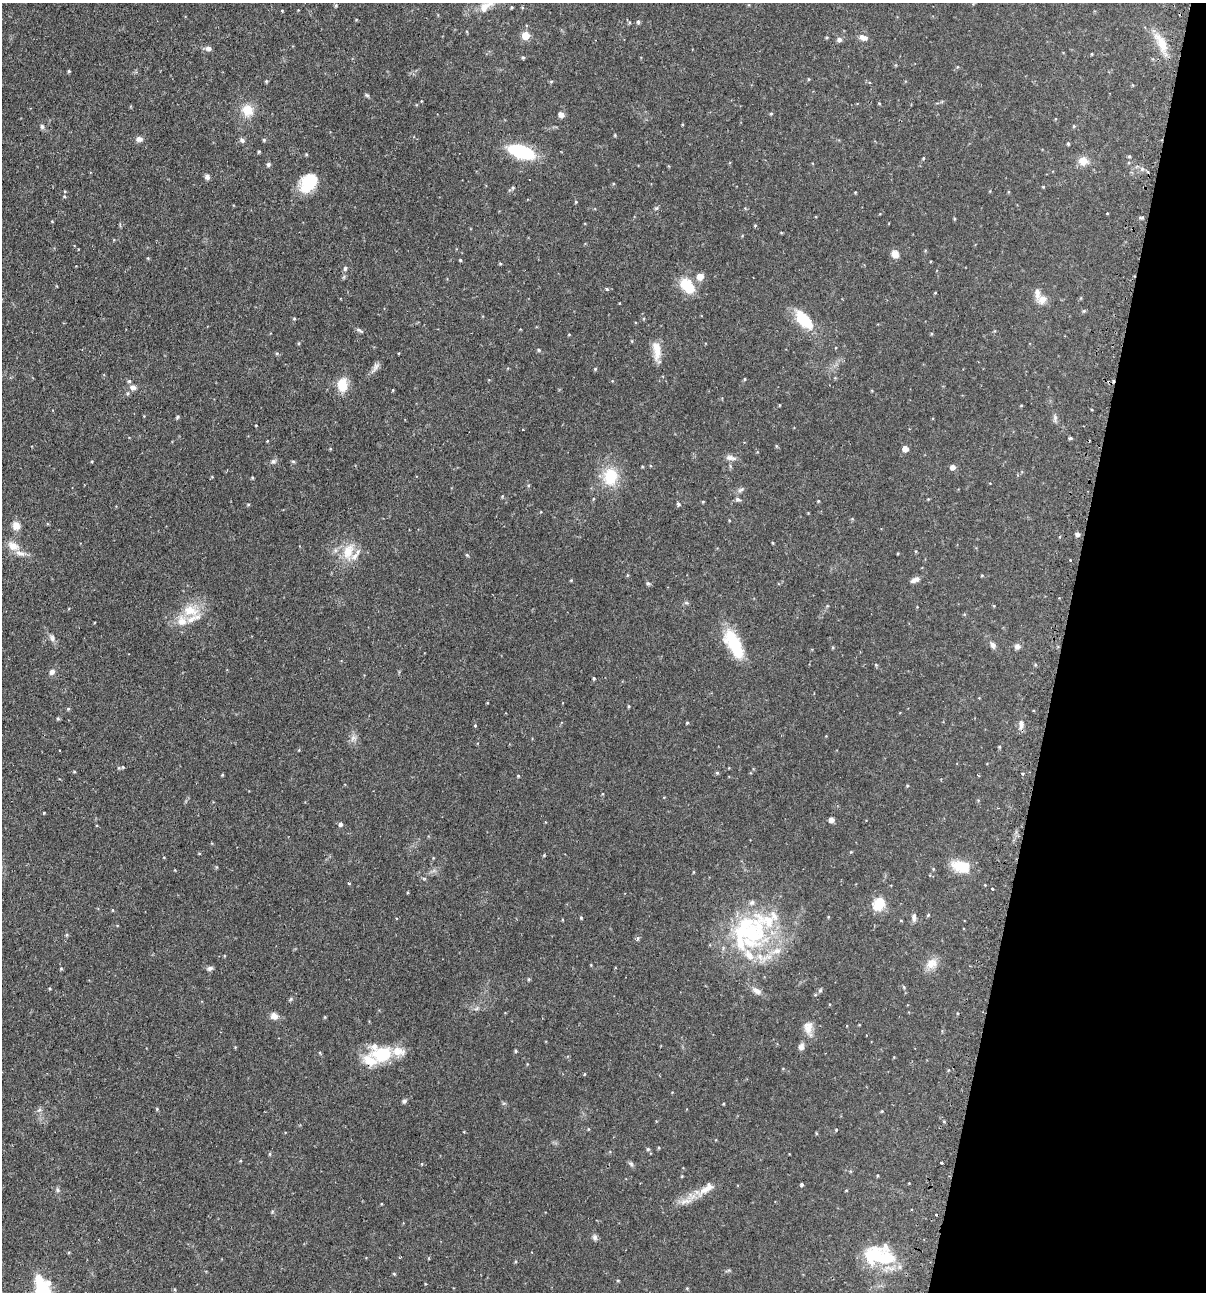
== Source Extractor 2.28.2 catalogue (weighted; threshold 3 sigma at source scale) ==
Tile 8 of 4 x 4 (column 4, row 2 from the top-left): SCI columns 3765-4968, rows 2613-3902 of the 5246 x 5226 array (HDU 1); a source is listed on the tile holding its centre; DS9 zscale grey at full resolution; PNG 1208 x 1294 px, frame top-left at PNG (2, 3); no overlay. Shown black and unused: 12% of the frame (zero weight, under 2 of 3 exposures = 4% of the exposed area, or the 3 px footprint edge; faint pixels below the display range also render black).
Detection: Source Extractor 2.28.2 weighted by HDU 2 'WHT'; one run over the whole footprint, this tile lists its part. Background 0.089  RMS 0.0054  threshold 0.0243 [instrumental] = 3 sigma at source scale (4.5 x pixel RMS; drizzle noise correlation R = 1.50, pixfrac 1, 0.05/0.05 arcsec/px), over >= 5 px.
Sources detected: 223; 2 inside a brighter object's white glare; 7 cosmic-ray / hot-pixel residue — not listed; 18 inside a brighter listed object's ellipse — not listed separately; the other 196 listed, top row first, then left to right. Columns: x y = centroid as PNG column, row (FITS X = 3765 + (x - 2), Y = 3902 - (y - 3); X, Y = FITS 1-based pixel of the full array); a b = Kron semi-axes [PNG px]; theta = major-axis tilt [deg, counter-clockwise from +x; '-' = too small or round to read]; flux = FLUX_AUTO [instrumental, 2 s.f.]
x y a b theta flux
336 5 5 4 - 0.64
486 6 23 10 37 6.3
511 7 4 3 - 0.57
282 11 3 3 - 0.41
638 22 5 5 - 0.98
525 35 5 5 - 13
826 37 4 3 - 0.54
863 38 12 7 -23 2.7
839 40 6 6 - 1.6
1162 44 28 11 -61 9.8
208 48 9 7 -6 1.9
1092 54 4 3 - 0.4
523 57 4 4 - 0.64
69 71 4 3 - 0.62
808 79 4 3 - 0.47
266 81 4 4 - 0.58
551 82 6 4 1 0.55
367 95 6 5 - 0.79
879 103 5 3 - 0.4
248 110 15 13 -65 8.9
771 114 4 4 - 0.55
561 115 8 6 -43 2.1
42 126 7 5 -88 1.1
1074 126 4 4 - 0.53
615 135 5 3 - 0.45
139 139 9 7 -6 2
242 140 8 6 -40 1.4
264 140 5 5 - 0.68
1068 143 4 3 - 0.65
259 152 4 3 - 0.61
521 152 27 13 -18 30
1129 156 5 4 - 0.61
923 158 5 3 - 0.44
1083 161 11 10 - 5.7
268 164 5 5 - 1.2
207 177 7 6 - 1.5
308 183 21 16 53 18
1043 187 4 3 - 0.48
513 188 5 4 - 0.72
855 192 4 3 - 0.39
64 196 5 3 - 0.5
576 202 4 4 - 0.5
656 208 5 5 - 0.79
1107 213 3 2 - 0.54
1142 217 7 3 1 0.75
954 219 5 3 - 0.47
52 221 4 2 - 0.35
755 225 5 3 - 0.4
895 254 9 8 - 3.6
148 258 4 4 - 0.51
460 260 3 3 - 0.57
500 264 4 3 - 0.5
345 268 6 5 - 1.3
700 277 5 5 - 7.6
687 286 21 14 -46 13
607 289 5 4 - 0.82
935 293 3 3 - 0.39
1042 299 14 12 14 4.4
1084 311 6 5 - 0.65
294 319 4 4 - 0.59
804 320 29 14 -47 16
360 330 11 4 -33 1.1
931 334 5 3 - 0.51
298 343 5 3 - 0.51
539 350 6 4 -28 0.74
657 350 25 10 -82 6.8
277 353 5 5 - 0.65
375 367 17 6 56 2.4
595 369 5 4 - 0.57
745 379 4 3 - 0.47
129 381 5 5 - 0.84
342 385 14 10 90 11
133 387 8 7 - 2.4
393 390 4 3 - 0.36
177 417 5 4 - 0.83
1055 418 11 5 -88 1.5
256 425 3 2 - 0.33
1070 438 4 3 - 0.7
267 441 4 3 - 0.38
776 446 5 3 - 0.52
330 449 4 3 - 0.43
905 449 5 5 - 4.8
731 458 15 6 -9 2.5
273 461 8 7 - 1.4
293 461 5 4 - 0.7
952 467 5 5 - 2.9
610 476 22 18 83 17
212 477 4 3 - 0.46
252 478 4 3 - 0.53
741 490 11 5 30 1.3
502 496 5 4 - 0.53
738 499 6 5 - 1.2
928 499 4 4 - 0.37
818 501 3 3 - 0.51
703 502 4 4 - 0.48
678 504 5 4 - 0.96
248 505 4 4 - 0.56
808 513 4 3 - 0.34
16 526 11 9 -74 4
1077 534 5 4 - 1.8
773 543 4 3 - 0.45
13 546 16 10 -31 5.8
916 551 5 3 - 0.48
348 552 28 15 74 11
467 555 5 3 - 0.55
627 575 5 3 - 0.44
982 575 5 3 - 0.46
571 580 4 4 - 0.5
915 580 11 6 23 2.1
648 583 6 5 - 0.85
994 606 5 3 - 0.44
190 611 24 15 -18 12
52 638 11 6 -73 1.8
734 644 36 15 -61 22
993 645 9 6 -65 1.8
1017 646 8 7 - 1.9
833 647 4 3 - 0.49
876 665 5 4 - 0.59
52 672 8 6 42 1.9
594 678 4 3 - 0.58
629 706 4 3 - 0.52
68 709 4 4 - 0.59
58 718 4 4 - 0.7
687 723 5 3 - 0.5
1021 724 12 7 90 2.6
475 726 4 3 - 0.7
353 738 10 8 57 2.4
999 747 4 4 - 0.54
123 767 5 5 - 0.78
74 772 4 4 - 0.53
717 773 4 4 - 0.66
1023 774 5 3 - 0.63
222 775 4 3 - 0.5
518 776 4 4 - 0.54
907 786 4 4 - 0.54
603 794 4 3 - 0.38
44 813 3 3 - 0.43
831 820 4 4 - 3.2
340 824 5 4 - 1.4
851 852 4 4 - 0.44
199 853 4 3 - 0.42
544 855 5 3 - 0.47
961 866 20 12 -14 14
216 867 5 3 - 0.45
349 883 4 3 - 0.9
985 885 3 3 - 0.33
992 889 3 3 - 1.2
879 904 6 6 - 45
112 910 5 3 - 0.44
928 915 5 3 - 0.58
914 917 11 5 87 1.8
581 918 4 3 - 0.56
901 920 4 3 - 0.39
752 934 36 31 23 50
67 935 5 4 - 0.71
638 938 6 5 - 0.89
932 963 16 13 28 5.7
61 968 5 3 - 0.5
210 968 8 6 16 1.4
529 979 5 4 - 0.57
904 987 5 4 - 0.61
50 988 4 3 - 0.51
820 990 6 5 - 0.84
756 991 15 7 -29 3
291 999 7 5 37 0.76
476 1009 7 4 19 0.94
274 1016 9 8 - 3.2
325 1017 4 4 - 0.48
808 1027 15 12 -87 4.9
801 1047 8 7 - 2.1
516 1051 4 3 - 0.68
382 1054 28 19 4 23
404 1101 7 5 44 1.1
723 1104 3 3 - 0.45
157 1109 4 4 - 0.53
39 1110 6 5 - 1.1
882 1111 4 3 - 0.47
588 1129 5 3 - 0.41
836 1130 4 4 - 0.44
659 1148 4 3 - 0.48
648 1149 4 4 - 0.77
270 1154 5 3 - 0.56
631 1163 8 4 -57 1
941 1163 3 3 - 1.6
877 1176 4 3 - 0.47
802 1185 4 4 - 0.92
706 1189 33 11 33 8.7
57 1190 7 6 - 1.1
846 1190 4 4 - 0.44
595 1237 9 7 -75 1.5
69 1252 4 3 - 0.45
887 1259 39 15 20 18
394 1274 5 4 - 0.55
618 1280 5 3 - 0.48
48 1283 7 6 - 2.3
687 1288 4 4 - 0.49
Isophote crosses this tile's border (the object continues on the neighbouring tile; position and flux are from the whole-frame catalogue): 1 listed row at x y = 486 6